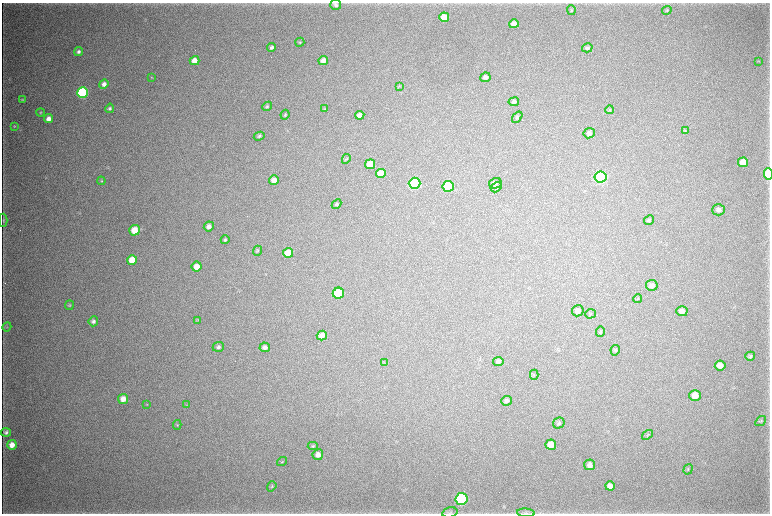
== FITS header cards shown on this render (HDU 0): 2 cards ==
NAXIS1  =                 1536 / length of data axis 1
NAXIS2  =                 1023 / length of data axis 2

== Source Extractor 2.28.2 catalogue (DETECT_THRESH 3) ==
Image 1536 x 1023 px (HDU 0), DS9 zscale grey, zoomed out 1/2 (1 PNG px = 2 x 2 image px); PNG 772 x 516 px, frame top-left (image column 1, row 1022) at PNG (2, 3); each listed source drawn as its Kron ellipse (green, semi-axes under 4 px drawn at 4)
Background 4410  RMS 38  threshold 113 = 3 sigma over >= 5 px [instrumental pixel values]
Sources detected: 99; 2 cannot appear on this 1/2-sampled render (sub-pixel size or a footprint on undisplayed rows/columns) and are neither listed nor drawn; the other 97 listed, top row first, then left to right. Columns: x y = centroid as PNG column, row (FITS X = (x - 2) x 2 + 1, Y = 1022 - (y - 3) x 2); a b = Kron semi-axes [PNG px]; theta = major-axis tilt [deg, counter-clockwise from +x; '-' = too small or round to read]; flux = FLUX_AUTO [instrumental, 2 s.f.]
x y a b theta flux
336 5 5 5 - 1.8e+04
571 10 5 4 - 8.7e+03
667 10 5 3 - 8.6e+03
444 17 5 4 - 1.6e+05
514 24 5 4 - 6.0e+04
300 42 4 3 - 8.3e+03
272 47 4 4 - 1.8e+04
587 48 5 4 - 1.7e+04
78 52 5 4 - 2.2e+04
323 60 5 4 - 5.4e+04
195 61 5 4 - 7.5e+04
759 61 3 2 - 4.2e+03
151 77 4 3 - 6.6e+03
485 77 5 4 - 2.6e+04
104 84 5 4 - 3.9e+04
400 86 4 3 - 5.9e+03
83 93 5 5 - 1.1e+06
22 100 4 3 - 7.4e+03
514 102 5 4 - 1.9e+04
267 106 5 4 - 1.1e+04
110 108 5 4 - 1.6e+04
324 109 4 3 - 6.7e+03
610 110 4 3 - 6.2e+03
40 113 4 4 - 8.3e+03
285 115 5 4 - 1.2e+04
360 115 5 4 - 3.5e+04
517 117 6 4 53 1.3e+04
48 119 4 4 - 5.2e+04
14 126 4 3 - 6.1e+03
685 131 4 4 - 7.8e+03
589 133 6 5 - 2.4e+04
259 136 5 4 - 1.3e+04
346 159 5 3 - 8.2e+03
743 162 5 4 - 9.3e+04
370 164 5 5 - 1.5e+05
381 174 5 4 - 1.0e+05
768 174 6 4 -88 4.1e+05
600 177 6 5 - 1.8e+06
274 180 5 4 - 5.7e+04
101 181 4 4 - 9.3e+03
414 183 6 5 - 1.5e+06
495 183 6 5 - 1.7e+04
448 186 5 5 - 6.5e+05
496 187 6 4 30 1.5e+04
337 204 5 4 - 1.4e+04
719 210 6 5 - 3.1e+04
3 220 6 3 87 9.1e+03
649 220 5 4 - 1.2e+04
209 226 5 5 - 3.4e+04
134 230 5 5 - 1.3e+05
225 240 4 4 - 1.1e+04
257 251 5 4 - 8.5e+03
288 253 5 5 - 1.2e+05
132 260 5 5 - 1.6e+05
197 267 5 5 - 7.9e+04
652 285 6 5 - 3.8e+04
338 293 5 5 - 4.6e+05
638 298 4 3 - 5.6e+03
69 305 5 3 - 8.0e+03
578 311 6 5 - 3.8e+04
682 311 5 5 - 4.7e+04
590 314 5 4 - 8.9e+03
198 320 3 2 - 4.5e+03
93 321 5 5 - 2.3e+04
7 327 5 3 - 8.1e+03
600 332 5 4 - 9.2e+03
322 335 5 5 - 5.2e+04
218 347 5 5 - 2.0e+04
265 347 5 4 - 2.6e+04
615 350 5 4 - 1.1e+04
750 356 5 4 - 1.5e+04
498 361 5 4 - 2.2e+04
384 363 4 2 - 5.0e+03
720 365 5 5 - 7.1e+04
534 375 5 3 - 6.7e+03
695 395 6 5 - 9.0e+04
123 399 5 5 - 6.4e+04
506 401 5 5 - 1.9e+04
146 404 3 3 - 4.2e+03
187 405 3 3 - 5.0e+03
761 421 6 4 36 1.0e+04
559 423 6 5 - 1.8e+04
177 425 5 4 - 8.7e+03
6 432 5 4 - 2.0e+04
648 435 6 3 37 8.2e+03
12 445 5 4 - 6.6e+04
551 445 5 5 - 9.1e+04
313 446 5 4 - 1.0e+04
318 455 5 5 - 4.2e+04
282 462 5 2 - 6.1e+03
590 465 5 5 - 3.8e+04
688 469 5 2 - 6.1e+03
272 486 5 4 - 1.1e+04
610 486 5 4 - 4.5e+04
461 499 6 6 - 1.4e+06
450 512 8 5 15 1.6e+04
526 513 9 3 -5 1.7e+04
At the frame edge (FLAGS 8, measured only in part): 3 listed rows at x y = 768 174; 450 512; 526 513
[2 sub-pixel or undisplayed-footprint detections neither listed nor drawn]